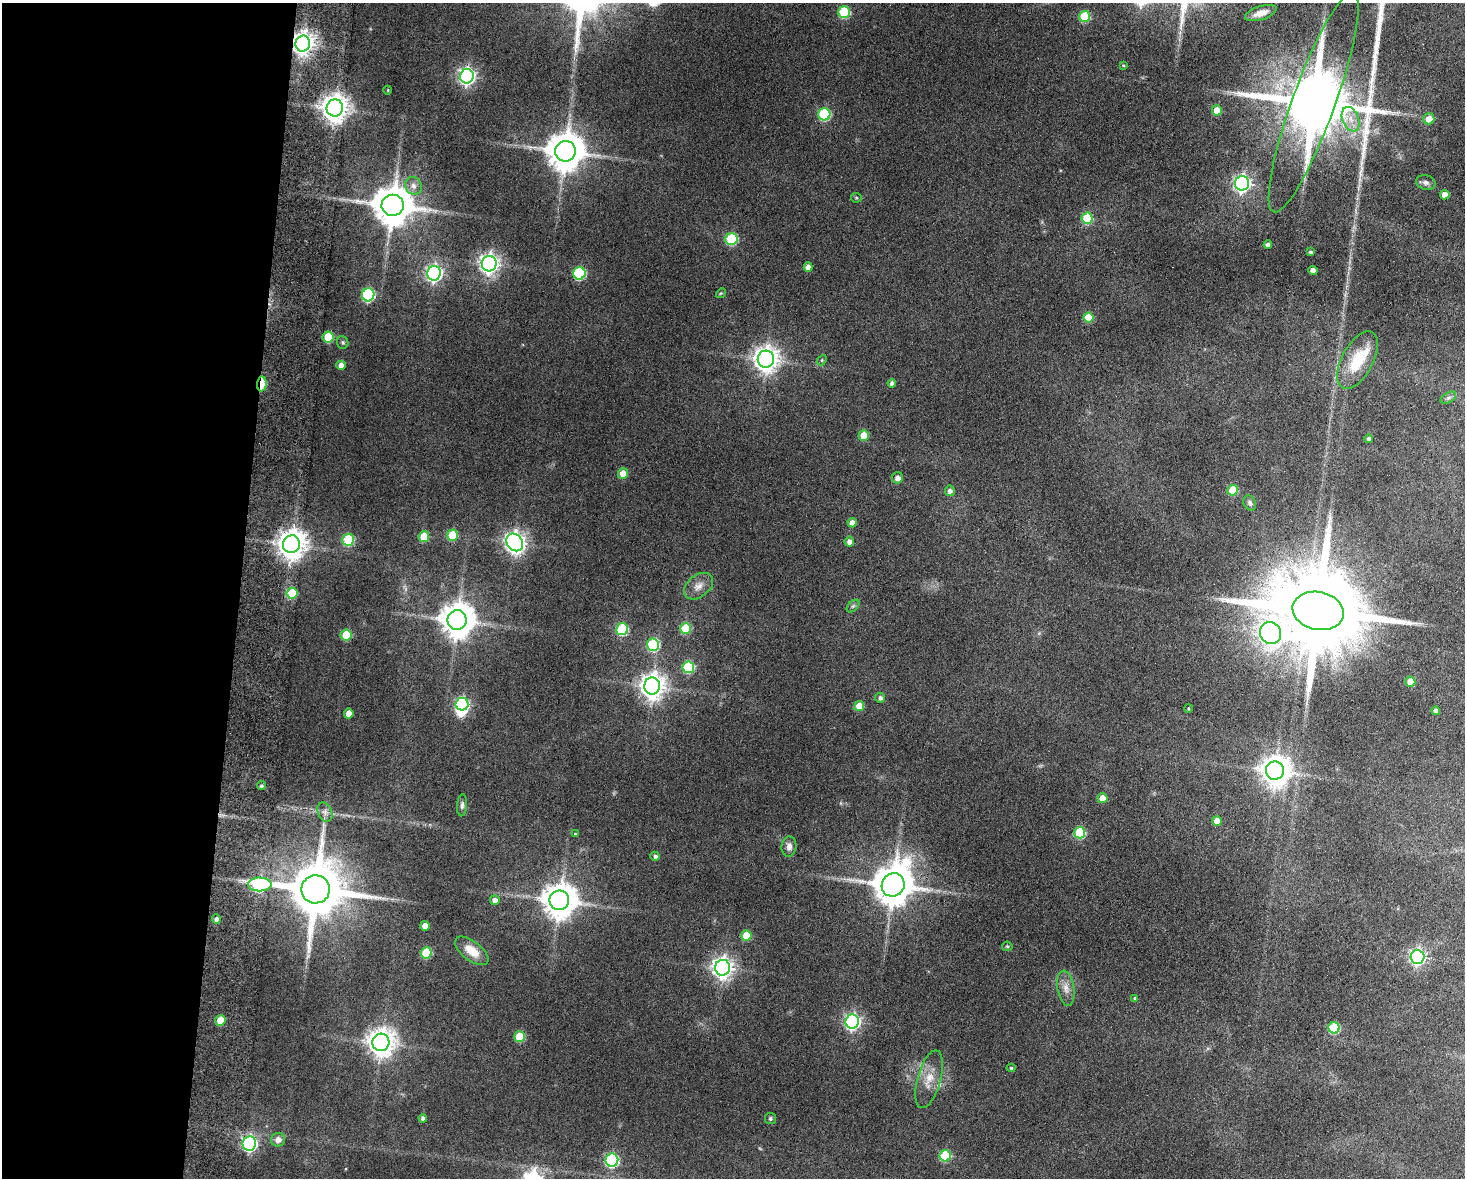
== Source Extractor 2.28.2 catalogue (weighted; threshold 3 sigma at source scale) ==
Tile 4 of 3 x 4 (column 1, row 2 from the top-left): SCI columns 170-1632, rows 2363-3538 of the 4838 x 4724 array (HDU 1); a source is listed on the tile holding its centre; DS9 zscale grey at full resolution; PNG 1467 x 1180 px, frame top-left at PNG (2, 3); each listed source drawn as its Kron ellipse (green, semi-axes under 4 px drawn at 4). Shown black and unused: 16% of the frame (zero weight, under 9 of 18 exposures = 3% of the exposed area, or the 3 px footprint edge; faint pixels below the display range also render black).
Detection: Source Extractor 2.28.2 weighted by HDU 2 'WHT'; one run over the whole footprint, this tile lists its part. Background 0.136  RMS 0.0032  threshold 0.0132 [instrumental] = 3 sigma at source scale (4.09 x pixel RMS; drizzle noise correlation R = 1.36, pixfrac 0.8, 0.05/0.05 arcsec/px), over >= 5 px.
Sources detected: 114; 1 inside a brighter object's white glare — neither listed nor drawn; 1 inside a brighter listed object's ellipse — not listed separately; the other 112 listed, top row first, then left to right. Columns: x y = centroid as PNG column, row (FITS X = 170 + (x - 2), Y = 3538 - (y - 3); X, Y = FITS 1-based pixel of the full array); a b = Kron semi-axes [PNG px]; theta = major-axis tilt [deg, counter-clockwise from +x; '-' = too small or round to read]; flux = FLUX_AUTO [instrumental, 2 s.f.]
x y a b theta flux
844 12 6 6 - 20
1261 13 16 6 18 2.7
1085 16 5 5 - 16
303 43 8 7 - 240
1123 65 4 3 - 0.3
467 76 7 7 - 110
388 90 4 3 - 0.22
1314 102 116 21 70 3500
335 108 8 8 - 370
1217 110 5 5 - 4.7
824 114 6 6 - 25
1351 119 13 8 -68 3
1429 119 5 5 - 3.3
565 151 10 10 - 850
1426 182 10 7 -13 1.1
1242 183 7 7 - 100
413 186 9 8 - 1.7
1445 195 5 4 - 3
856 198 5 5 - 0.38
393 205 11 10 - 1000
1087 218 5 5 - 13
731 239 6 6 - 21
1268 245 4 4 - 1.5
1310 252 4 3 - 0.69
489 264 8 7 - 160
808 267 4 4 - 1.7
1313 270 4 4 - 2.1
434 273 7 7 - 97
579 273 6 6 - 27
721 293 5 4 - 0.35
368 295 6 6 - 36
1088 318 5 5 - 7.7
328 337 5 5 - 14
343 342 6 5 - 0.54
766 359 8 8 - 290
822 360 5 4 - 0.37
1357 360 31 15 62 11
341 365 4 4 - 2.4
892 383 4 4 - 1
262 384 7 4 87 13
1448 398 8 5 30 0.76
864 435 5 5 - 6.1
1368 439 4 4 - 0.71
623 474 5 5 - 3.9
897 478 5 5 - 1.7
1233 490 5 5 - 10
950 491 5 5 - 1.2
1250 503 8 6 -63 0.8
852 523 4 4 - 2.2
452 535 5 5 - 12
424 537 5 5 - 7.9
348 540 6 5 - 20
849 541 5 4 - 1.5
515 542 9 7 -54 180
291 544 9 8 - 420
698 586 16 11 38 2.8
292 593 5 5 - 11
853 606 7 4 45 0.6
1318 611 26 19 -12 7700
457 620 10 9 - 620
622 629 6 6 - 24
686 629 5 5 - 13
1270 633 11 10 - 170
346 635 5 5 - 12
653 645 6 6 - 26
688 667 6 6 - 20
1410 682 5 5 - 4.3
652 686 8 8 - 300
880 698 5 5 - 0.95
462 704 6 6 - 47
859 706 5 5 - 4.9
1188 708 4 3 - 0.33
1436 711 4 4 - 1.2
349 714 5 5 - 3.4
1275 771 9 9 - 400
261 786 4 4 - 0.65
1103 798 5 5 - 4.5
462 805 11 5 86 0.88
325 812 10 7 -66 1.4
1217 821 5 5 - 3.5
1080 833 6 5 - 17
575 834 3 3 - 0.36
789 846 10 7 85 1.7
655 856 4 4 - 0.8
260 884 12 7 -1 32
893 885 12 11 - 960
315 889 14 14 - 2400
495 900 5 5 - 1.6
559 900 10 9 - 630
216 919 4 4 - 1.3
425 926 5 4 - 2.9
746 935 5 5 - 7.5
1007 946 5 5 - 0.37
472 951 20 9 -37 4.9
426 953 5 5 - 15
1417 957 7 7 - 74
722 968 8 7 - 190
1066 988 18 8 -81 2.6
1135 998 4 3 - 0.38
220 1021 5 5 - 6.6
852 1022 7 7 - 82
1334 1028 5 5 - 18
520 1037 5 5 - 10
381 1042 9 8 - 350
1011 1068 4 4 - 0.47
929 1079 30 11 75 5.4
423 1118 4 4 - 0.91
770 1118 6 5 - 0.54
278 1140 7 7 - 2.2
249 1144 7 6 - 68
945 1156 5 5 - 17
612 1160 6 6 - 43
Overlapping masked pixels (flux is a lower limit): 2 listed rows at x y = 303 43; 262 384
Isophote crosses this tile's border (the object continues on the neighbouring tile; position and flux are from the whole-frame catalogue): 1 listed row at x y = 1314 102